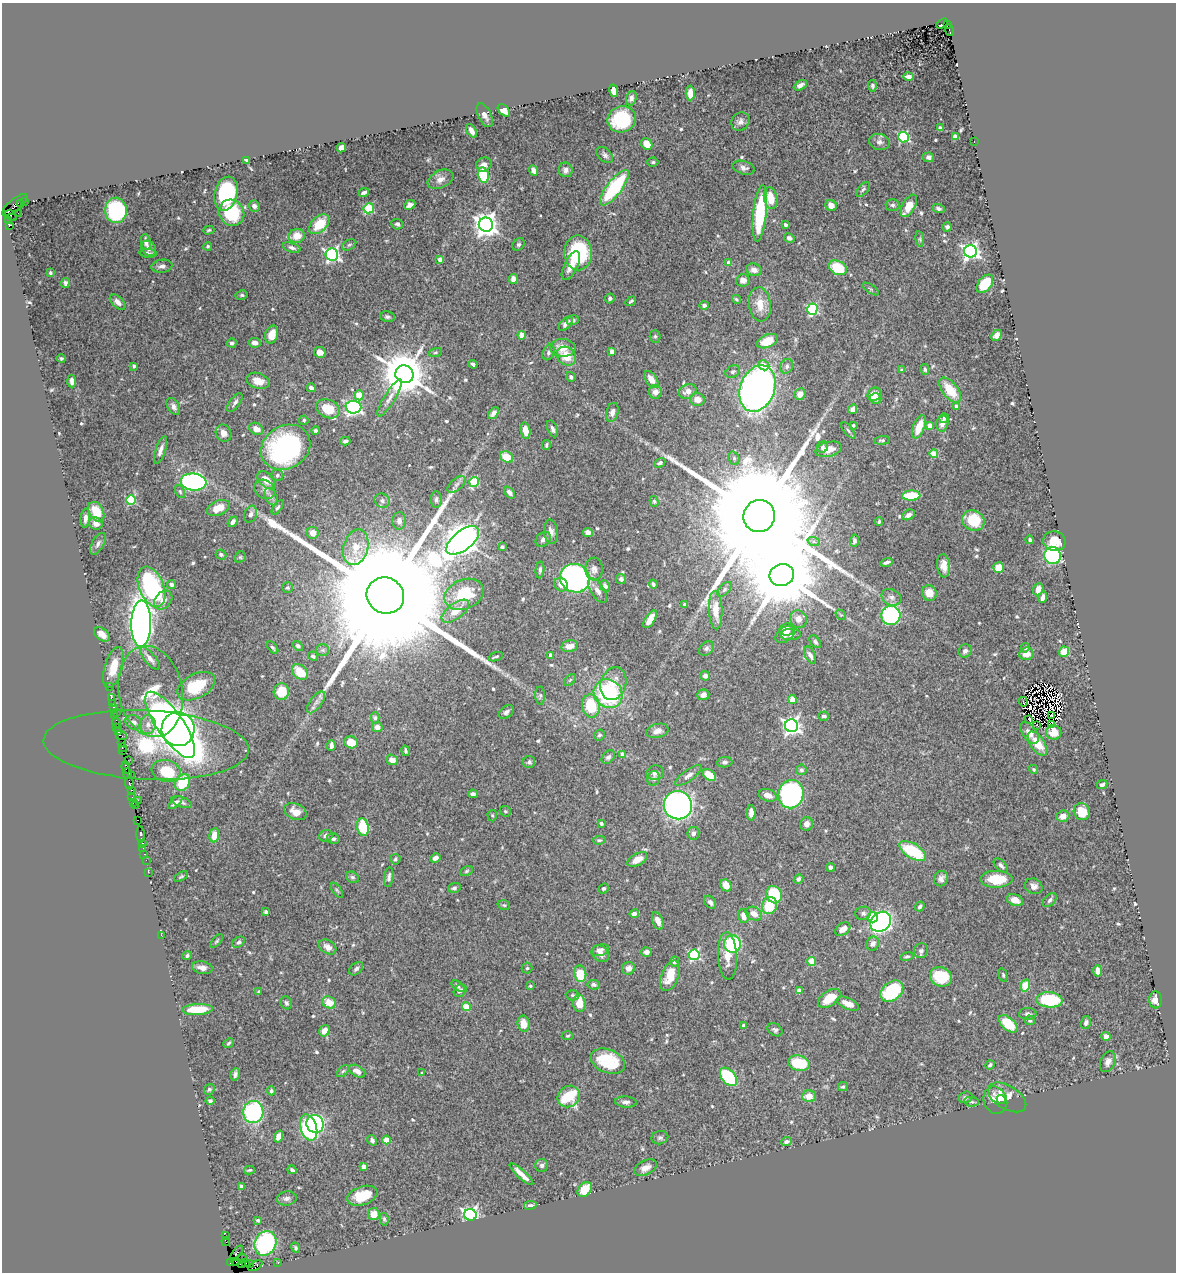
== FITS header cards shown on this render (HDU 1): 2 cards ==
NAXIS1  =                 1174
NAXIS2  =                 1270

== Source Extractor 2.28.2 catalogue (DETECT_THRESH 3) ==
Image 1174 x 1270 px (HDU 1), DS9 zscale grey, 1 PNG px = 1 image px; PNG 1178 x 1274 px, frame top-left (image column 1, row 1270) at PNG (2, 3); each listed source drawn as its Kron ellipse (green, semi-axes under 4 px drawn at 4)
Background 1.15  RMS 0.032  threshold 0.0957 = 3 sigma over >= 5 px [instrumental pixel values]
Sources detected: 616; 2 with non-positive FLUX_AUTO (blend fragments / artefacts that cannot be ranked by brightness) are neither listed nor drawn; of the other 614, the 500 brightest by FLUX_AUTO listed and drawn (114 fainter detections omitted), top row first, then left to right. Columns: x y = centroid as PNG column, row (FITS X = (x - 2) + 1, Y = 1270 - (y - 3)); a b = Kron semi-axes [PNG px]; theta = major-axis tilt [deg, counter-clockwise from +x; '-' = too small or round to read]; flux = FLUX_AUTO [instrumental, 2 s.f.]
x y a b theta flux
942 23 6 4 32 500
947 25 4 3 - 550
949 30 6 3 -72 540
909 77 5 3 - 7.3
800 85 7 4 30 9
872 86 6 4 -85 3.8
614 91 6 4 -76 18
690 93 7 4 89 16
631 98 7 5 72 7.3
504 110 7 5 -45 16
485 115 13 6 -63 13
622 119 14 13 - 120
740 122 10 8 44 9.8
940 128 4 3 - 5.2
471 131 7 4 -59 12
903 137 5 5 - 230
955 137 4 4 - 29
879 142 10 8 -12 10
974 142 2 2 - 3.3
647 144 6 5 - 32
341 148 5 4 - 16
605 155 10 6 -45 6.8
928 157 5 4 - 6.5
247 160 4 3 - 3.5
653 162 5 4 - 3.4
484 165 8 6 27 13
744 168 11 6 -17 8.2
534 170 5 4 - 11
566 170 7 7 - 7.9
483 175 7 5 -77 110
440 179 14 8 25 16
614 188 21 7 52 190
863 189 9 4 48 4.7
364 192 5 3 - 6
226 194 17 11 76 210
771 198 11 6 -79 38
25 202 3 2 - 130
20 203 4 3 - 220
15 205 15 6 39 760
410 205 6 4 24 8
831 205 6 5 - 18
892 205 7 6 - 5.9
254 206 5 5 - 7.3
909 206 12 6 60 37
369 208 5 5 - 130
939 208 6 4 -22 5.1
116 210 13 11 -87 200
18 213 2 2 - 31
231 213 14 12 -48 120
760 213 28 6 84 170
11 215 6 4 -35 150
8 221 4 3 - 32
319 224 12 7 44 57
397 224 6 5 - 5.4
9 225 3 3 - 1100
486 225 7 7 - 1900
785 225 4 3 - 4.5
947 227 5 4 - 5.4
209 230 5 4 - 3.3
297 236 8 7 - 30
789 238 5 4 - 7.1
920 239 8 4 -82 3.7
146 242 8 5 -81 12
519 244 7 5 44 4.2
349 245 7 5 29 3.9
208 246 4 4 - 3.9
149 248 8 6 -45 9.7
292 248 9 4 -18 7.2
970 251 6 6 - 780
578 253 17 14 -88 180
148 254 8 4 -5 8.9
332 255 6 6 - 540
440 259 4 4 - 18
729 263 4 4 - 15
162 266 10 6 8 8.8
571 266 16 6 64 21
838 268 9 6 -27 76
754 270 8 6 -18 12
50 273 4 3 - 3.2
513 279 5 4 - 12
743 280 7 6 - 13
65 283 5 4 - 4.8
985 284 10 6 51 83
871 289 9 3 -34 3.3
242 295 6 5 - 3.9
610 298 5 4 - 4.7
736 299 4 3 - 3.3
631 301 6 3 35 3.6
118 302 9 5 -44 11
760 304 17 11 -82 33
704 305 5 4 - 5.4
812 309 5 5 - 210
387 317 7 5 -11 5.2
573 320 6 4 13 5.8
566 324 8 5 44 9.6
272 334 9 6 74 34
522 335 4 4 - 40
996 335 6 4 47 9.4
655 336 6 5 - 3.7
767 341 11 6 22 40
232 343 5 4 - 6.1
255 343 6 5 - 10
563 348 12 9 -4 29
612 351 4 4 - 19
320 352 6 5 - 15
435 352 7 4 19 3.2
549 353 8 5 67 5.5
566 356 10 8 -38 37
61 358 4 4 - 3.1
473 364 4 3 - 4.8
764 365 5 5 - 22
134 366 4 4 - 4
787 366 7 6 - 6.9
925 369 5 4 - 4.4
902 370 4 3 - 5.5
733 372 7 5 31 4.6
404 374 9 8 - 9600
571 377 5 4 - 4.7
651 379 9 5 -54 19
72 381 6 3 -86 9.2
258 381 12 7 -18 22
311 388 5 3 - 8.2
757 388 24 17 70 1200
950 390 15 7 -52 51
688 391 9 6 25 15
655 392 7 6 - 13
800 394 6 5 - 20
874 394 7 6 - 26
359 395 5 4 - 48
390 398 21 5 58 15
697 399 7 6 - 16
875 399 6 5 - 11
235 403 11 5 54 8
173 406 9 5 -60 8.7
353 407 8 6 -3 600
957 407 4 4 - 17
328 409 12 9 -24 52
853 409 5 4 - 17
612 412 10 6 76 9.5
493 413 7 4 53 9.2
944 418 5 5 - 5.6
304 420 4 4 - 3.4
942 423 8 6 78 15
853 426 3 3 - 6.3
930 426 4 4 - 32
919 427 12 5 68 36
256 429 7 5 -34 18
552 429 9 5 -69 7
848 430 10 4 -50 4.3
315 431 4 4 - 4.6
525 431 8 4 -80 27
224 433 9 7 -61 12
882 440 8 4 4 4.3
345 441 5 3 - 5.4
546 445 5 4 - 3.9
286 447 26 21 31 350
822 447 6 5 - 4.5
829 449 13 7 14 23
161 450 14 5 71 13
934 454 4 4 - 57
507 457 7 5 -26 40
734 458 7 5 -70 4.6
660 463 6 4 30 6.3
277 475 6 5 - 4.4
266 480 10 7 -44 26
194 482 13 8 -6 510
474 482 5 4 - 100
456 484 11 5 41 7.4
265 489 11 9 -36 12
180 491 7 4 -64 3.8
509 492 7 4 -51 8.9
911 496 9 5 3 81
271 497 9 6 -63 7.2
436 499 8 5 -90 5.9
131 500 5 5 - 150
382 501 8 6 -34 7.6
654 501 5 4 - 3.4
278 507 8 4 54 4.2
218 508 12 7 21 27
96 512 11 7 -62 54
251 514 9 6 74 8.8
908 515 7 5 31 8.3
759 516 16 15 - 130000
85 518 9 5 85 9.8
973 520 11 10 - 75
399 521 9 6 89 9.5
233 522 6 4 51 8.1
879 522 4 3 - 3.6
96 523 7 6 - 12
551 532 12 7 -85 12
588 532 5 4 - 11
313 533 6 6 - 18
543 539 8 6 45 11
463 540 19 9 38 5300
1030 540 4 3 - 4.1
854 541 6 4 88 5.2
1054 541 11 9 -12 31
814 542 6 4 -19 4
98 544 12 6 61 8.1
356 547 18 12 75 39
502 547 4 3 - 3.4
221 555 5 4 - 5
1053 555 8 8 - 400
240 557 6 5 - 3.3
886 562 6 3 16 6.5
944 566 12 6 -84 18
999 568 5 5 - 32
594 569 11 8 -86 12
540 570 8 4 84 5.4
782 575 12 11 - 37000
575 578 15 14 - 510
621 579 5 5 - 5.6
561 584 7 6 - 17
653 584 4 3 - 4.1
171 585 5 4 - 3.9
605 586 6 5 - 9
151 587 21 12 -67 240
287 588 5 5 - 3.6
724 589 9 5 49 4.8
1038 589 6 5 - 17
598 591 14 6 -58 13
929 593 8 7 - 26
464 594 20 15 22 100
385 596 19 18 - 170000
891 597 10 7 -25 10
1043 597 6 4 66 12
163 600 11 8 49 15
685 605 4 3 - 10
716 610 19 6 -87 30
455 611 16 8 37 30
841 615 6 4 -40 3.5
891 615 9 9 - 280
650 619 10 4 58 21
798 619 9 8 - 17
141 624 23 10 89 1600
787 629 7 6 - 18
102 634 9 5 -38 16
785 634 11 7 37 14
791 634 10 5 2 8.9
815 642 7 4 -51 4.7
298 646 6 4 -40 5.1
569 646 8 5 12 21
273 647 7 4 -50 4
706 648 8 6 44 6.1
1025 648 5 4 - 3.7
323 650 6 5 - 4.1
965 651 7 6 - 8.3
1064 652 5 5 - 34
1026 654 7 6 - 18
551 655 4 3 - 13
810 655 9 5 -64 9.6
313 656 5 4 - 4
496 657 7 2 19 3.1
150 658 14 5 -51 13
113 667 21 9 73 41
300 672 9 6 -45 44
705 676 5 4 - 8.7
570 680 7 4 45 3.6
613 684 16 12 72 34
196 686 20 12 28 79
109 687 2 2 - 19
150 691 46 32 -79 110
281 692 8 8 - 48
608 694 15 13 -45 230
703 695 6 5 - 9.6
540 696 9 5 -89 4.5
111 698 3 2 - 23
793 699 4 4 - 24
316 702 13 6 54 11
1023 702 5 2 - 4
112 704 3 2 - 37
591 706 11 9 -78 83
113 708 4 3 - 180
116 712 2 2 - 21
506 712 8 5 36 6.8
115 716 2 2 - 16
824 716 5 4 - 5.1
1052 716 3 2 - 4.6
375 718 5 4 - 3.7
1029 719 2 2 - 3
116 722 5 3 - 130
134 722 8 7 - 9.2
1051 724 3 2 - 1400
148 725 9 8 - 13
170 725 39 13 -55 1900
1036 725 4 2 - 3.4
791 726 6 6 - 830
117 727 2 2 - 64
377 727 5 5 - 13
178 729 17 16 - 920
657 731 11 7 14 12
118 732 4 3 - 150
1054 732 7 7 - 22
1030 733 12 7 -54 16
599 735 6 5 - 5.4
121 736 6 3 -20 160
351 742 7 6 - 37
121 743 3 2 - 76
1037 743 14 7 -55 41
146 745 103 34 -3 210
331 745 5 3 - 9.3
122 748 3 2 - 78
123 751 4 3 - 82
405 751 5 3 - 3.5
623 754 4 4 - 22
608 757 7 5 44 6.5
128 760 2 2 - 95
392 760 6 5 - 16
529 762 6 6 - 5.7
725 762 8 5 5 5.5
126 767 6 3 -83 180
1034 769 4 3 - 3
801 770 5 5 - 4.7
166 771 15 11 -15 70
655 773 8 7 - 10
127 774 5 3 - 63
131 775 2 2 - 69
688 775 16 5 36 11
709 775 7 5 -37 45
654 778 7 6 - 5.7
183 782 9 7 57 85
129 783 6 3 -82 270
1102 785 5 4 - 4.8
132 790 3 2 - 16
473 794 4 4 - 6.6
791 794 14 12 78 370
768 795 9 6 -17 17
132 797 2 2 - 24
138 800 2 2 - 72
133 802 3 3 - 110
175 802 8 4 41 7.3
182 802 10 5 -19 5.8
678 805 14 14 - 870
135 806 4 3 - 51
505 811 6 5 - 3.3
295 812 11 8 -24 24
1082 812 9 7 -59 44
751 813 7 4 -89 14
492 815 6 4 -86 3.1
1063 816 6 5 - 17
137 820 3 2 - 66
601 823 4 3 - 6.3
807 824 7 6 - 13
363 827 9 6 -79 79
693 833 6 6 - 9.4
141 835 8 3 -86 170
214 835 7 5 82 21
326 836 7 6 - 7
333 839 6 5 - 6.1
599 840 6 4 6 3.9
142 843 3 3 - 120
143 848 2 2 - 36
913 851 15 7 -31 130
144 854 2 2 - 34
435 858 5 4 - 9.6
395 859 5 5 - 3.6
637 859 11 6 29 26
146 860 2 2 - 42
1001 865 9 5 -45 6.3
830 867 4 3 - 5.6
466 871 7 4 28 3.5
148 872 2 2 - 28
181 877 8 4 26 3.1
352 877 7 5 -30 4.7
389 877 10 4 82 6.4
799 879 5 4 - 6
941 879 8 7 - 9.4
996 879 16 8 0 59
726 885 6 5 - 25
1034 886 9 7 -25 10
454 888 6 5 - 4.4
604 889 5 4 - 4
337 890 8 3 -56 3.2
774 895 9 7 -62 86
1015 900 8 5 -21 17
1050 900 8 5 47 5.9
710 902 7 5 -53 5.8
504 905 6 4 -20 3.3
769 906 8 7 - 63
920 906 5 4 - 5.4
266 912 4 3 - 5.2
863 913 8 6 11 6.4
634 914 5 4 - 9.1
754 914 8 6 -26 18
743 916 7 5 -74 14
873 917 5 5 - 49
658 921 9 5 -69 16
881 922 11 9 43 680
843 929 8 5 36 20
161 935 2 2 - 22
217 941 8 4 47 3.5
239 942 7 5 39 5
732 944 9 8 - 150
873 944 7 6 - 10
328 947 9 6 -32 13
600 950 9 5 15 10
921 951 7 7 - 7.6
646 952 5 4 - 9
600 953 9 7 -46 13
694 955 5 5 - 260
187 956 4 4 - 4.2
727 956 23 9 -87 33
907 956 7 3 11 3.4
674 961 5 4 - 6.5
812 962 4 4 - 55
202 968 10 6 -11 14
527 968 5 5 - 3.6
629 968 6 6 - 13
356 969 8 5 41 5.7
1098 971 6 4 88 14
580 974 8 6 -82 58
1003 975 7 4 -76 3.8
670 976 16 8 68 43
941 977 11 9 -24 90
594 985 6 4 -9 5.4
1025 985 6 4 76 66
458 986 7 4 -36 4.4
530 986 3 3 - 3.5
460 990 7 6 - 6.9
799 991 4 4 - 28
892 991 13 9 39 150
259 992 3 3 - 4
572 995 7 5 -2 4.1
829 998 13 7 34 47
1049 1000 13 7 -5 130
1156 1000 9 6 -86 17
329 1002 7 5 -29 31
286 1003 7 5 -59 4.8
579 1003 9 6 -87 38
848 1004 12 5 -24 23
466 1007 4 4 - 54
197 1009 15 5 3 62
1028 1014 9 6 0 7.2
1030 1020 5 4 - 4.6
1086 1023 7 5 74 5.5
524 1024 8 6 -81 23
1008 1024 11 6 -39 69
743 1025 4 4 - 7
775 1030 8 6 -31 6
324 1031 6 5 - 17
568 1036 6 4 4 3
1106 1037 4 4 - 14
228 1043 5 4 - 3
608 1061 18 11 -22 95
1108 1062 11 7 67 11
799 1063 11 7 -14 83
990 1065 5 3 - 4.4
343 1071 7 4 44 4.3
357 1071 9 5 -30 15
422 1073 3 3 - 3.3
235 1074 6 4 81 6.4
728 1077 10 6 -50 160
843 1086 5 4 - 3.5
209 1089 6 5 - 3.6
271 1091 4 4 - 4.5
569 1096 12 10 38 100
809 1096 7 5 3 22
965 1097 7 5 16 7.7
1007 1097 21 12 -31 33
1001 1099 4 4 - 7.8
995 1100 14 11 -67 29
210 1101 4 3 - 3.4
626 1102 10 5 -3 7.8
971 1102 8 4 -7 4.3
253 1112 11 10 - 230
315 1124 9 8 - 260
309 1128 13 8 -73 240
279 1136 6 4 70 19
660 1138 8 6 14 4.9
372 1140 5 4 - 5.9
387 1140 4 4 - 46
786 1142 5 4 - 7.2
542 1165 6 6 - 6.2
364 1166 4 4 - 17
645 1168 12 7 26 15
249 1170 5 3 - 3
292 1170 4 4 - 5.3
521 1174 15 4 -43 17
241 1186 4 4 - 10
585 1189 8 6 51 41
362 1196 16 9 18 53
287 1198 10 7 8 7.7
530 1205 6 4 8 6.3
374 1214 6 6 - 25
470 1215 6 6 - 760
384 1219 6 4 -81 3.7
258 1220 4 3 - 5.5
225 1236 2 2 - 21
226 1241 4 2 - 64
265 1243 13 10 63 270
296 1248 5 4 - 3.2
237 1253 9 3 54 260
242 1259 5 3 - 160
236 1261 4 3 - 48
231 1262 4 3 - 72
278 1262 3 2 - 38
246 1263 2 2 - 38
241 1264 4 3 - 88
250 1264 2 2 - 74
255 1266 8 4 30 260
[114 fainter detections neither listed nor drawn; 2 non-positive-flux detections neither listed nor drawn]